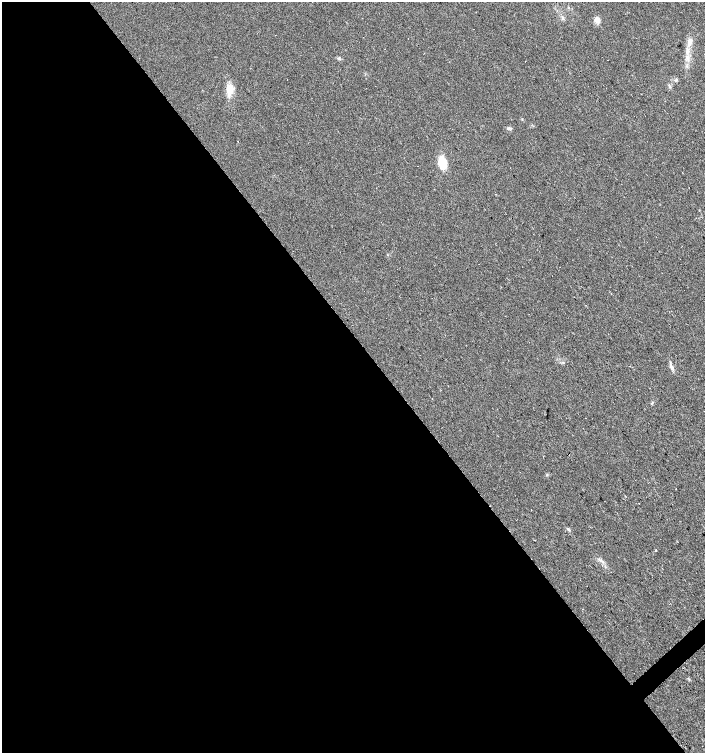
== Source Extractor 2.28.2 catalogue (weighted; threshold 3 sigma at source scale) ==
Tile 9 of 4 x 4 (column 1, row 3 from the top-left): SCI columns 205-1609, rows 1502-3002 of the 5965 x 6004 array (HDU 1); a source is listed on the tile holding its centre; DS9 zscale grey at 2 x 2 block average (1 PNG px = mean of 2 x 2 image px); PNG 707 x 755 px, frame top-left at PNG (2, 2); no overlay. Shown black and unused: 55% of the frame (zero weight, under 2 of 3 exposures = <1% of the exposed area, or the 3 px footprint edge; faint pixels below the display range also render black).
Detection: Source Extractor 2.28.2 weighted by HDU 2 'WHT'; one run over the whole footprint, this tile lists its part. Background 0.0211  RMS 0.0055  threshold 0.0249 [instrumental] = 3 sigma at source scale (4.5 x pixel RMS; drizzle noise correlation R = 1.50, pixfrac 1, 0.0396/0.0396 arcsec/px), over >= 5 px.
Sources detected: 27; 8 cosmic-ray / hot-pixel residue — not listed; the other 19 listed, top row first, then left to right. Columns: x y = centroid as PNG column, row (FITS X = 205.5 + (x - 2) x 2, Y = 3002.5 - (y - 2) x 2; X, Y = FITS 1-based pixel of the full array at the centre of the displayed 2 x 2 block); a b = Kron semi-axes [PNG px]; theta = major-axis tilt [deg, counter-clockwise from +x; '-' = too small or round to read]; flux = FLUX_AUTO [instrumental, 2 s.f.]
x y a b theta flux
563 18 3 3 - 1.8
597 20 7 6 - 8.2
408 39 2 2 - 0.73
690 41 12 6 76 9.1
676 80 4 3 - 1.6
669 86 6 2 -65 1.5
230 89 15 8 84 14
509 128 6 3 4 2.2
238 141 2 2 - 1.2
442 163 11 6 -73 30
630 366 2 2 - 1.4
671 367 9 4 -70 4.2
432 398 2 2 - 0.61
652 403 3 2 - 1.1
531 509 2 2 - 2.2
568 529 6 2 -35 1.6
656 550 2 2 - 1.7
601 561 4 3 - 2.5
582 609 2 2 - 3.1
Diffuse or blended objects may show on this block-average render without a row.